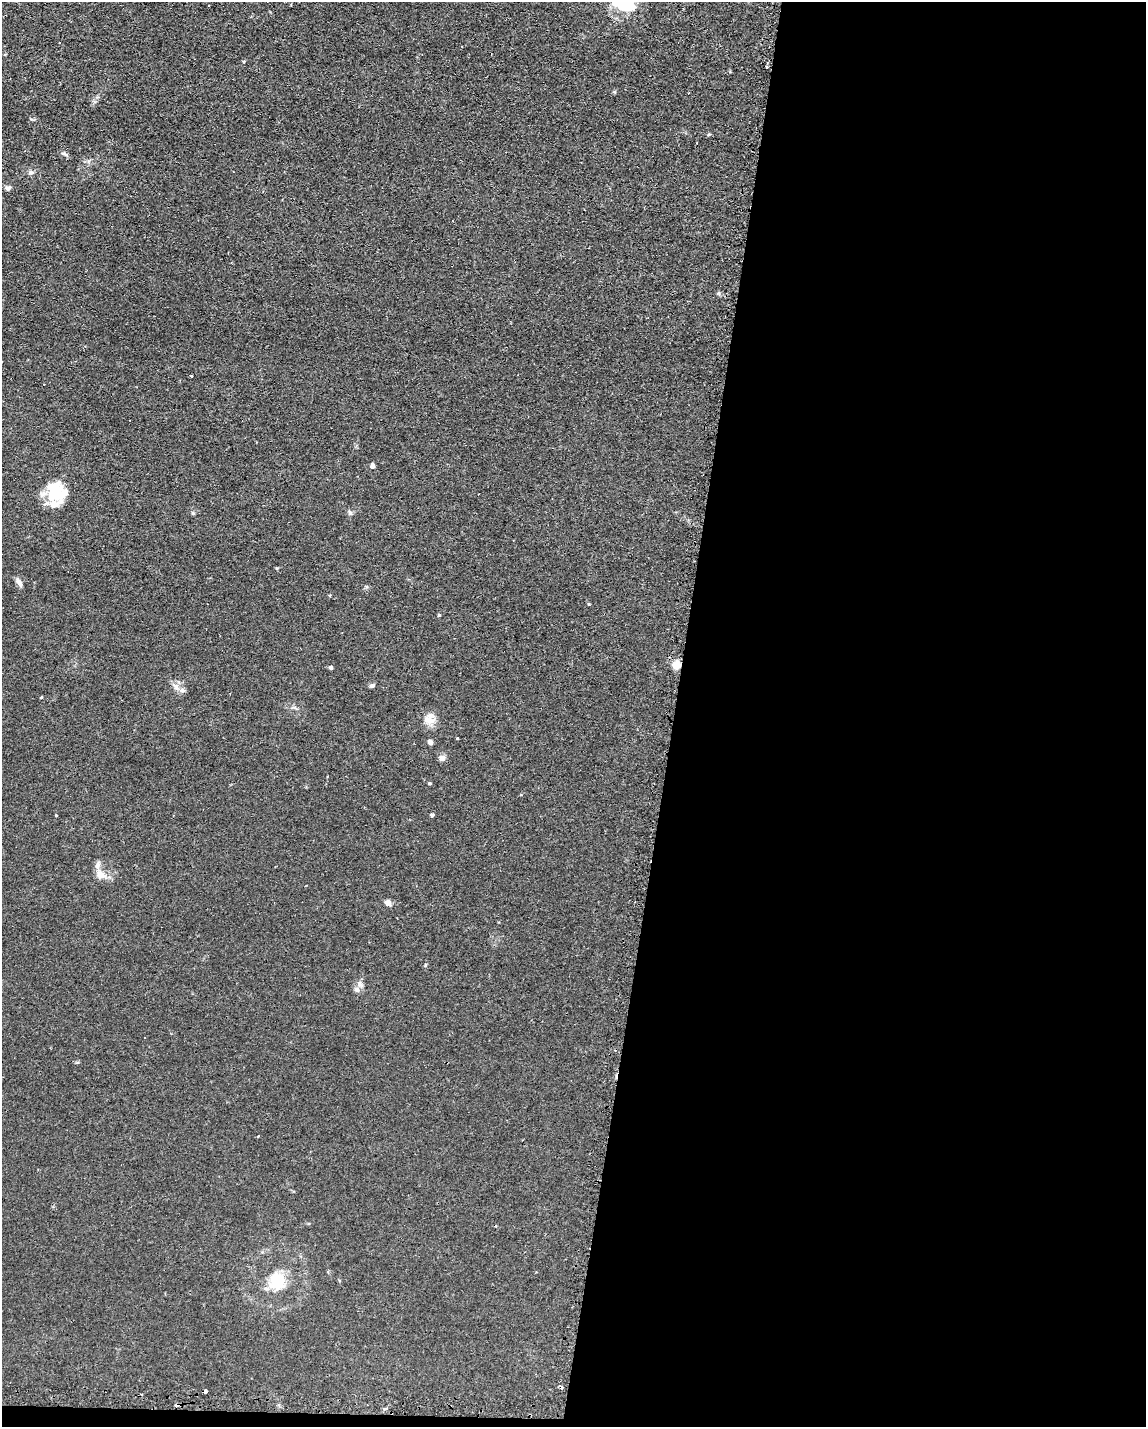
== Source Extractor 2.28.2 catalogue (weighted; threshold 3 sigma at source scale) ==
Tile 12 of 4 x 3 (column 4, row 3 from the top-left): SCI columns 3624-4767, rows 337-1761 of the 4785 x 4757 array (HDU 1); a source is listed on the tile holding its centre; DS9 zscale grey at full resolution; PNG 1148 x 1429 px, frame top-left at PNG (2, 2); no overlay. Shown black and unused: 42% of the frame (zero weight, under 2 of 3 exposures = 3% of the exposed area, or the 3 px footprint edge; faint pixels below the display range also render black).
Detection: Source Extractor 2.28.2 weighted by HDU 2 'WHT'; one run over the whole footprint, this tile lists its part. Background 0.0399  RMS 0.0053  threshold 0.0239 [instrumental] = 3 sigma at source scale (4.5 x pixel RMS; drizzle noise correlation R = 1.50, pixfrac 1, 0.05/0.05 arcsec/px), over >= 5 px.
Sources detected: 42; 2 inside a brighter object's white glare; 3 cosmic-ray / hot-pixel residue — not listed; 4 inside a brighter listed object's ellipse — not listed separately; the other 33 listed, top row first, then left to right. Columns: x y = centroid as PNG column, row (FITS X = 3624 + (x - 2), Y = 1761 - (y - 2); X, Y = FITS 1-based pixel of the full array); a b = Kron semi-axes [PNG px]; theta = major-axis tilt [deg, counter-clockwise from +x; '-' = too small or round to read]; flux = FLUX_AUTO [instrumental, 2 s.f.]
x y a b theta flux
624 4 26 15 -18 23
244 61 4 3 - 0.56
767 67 3 3 - 1.3
709 134 5 4 - 0.52
64 154 11 4 -25 1.2
31 172 8 5 -11 1.3
8 188 7 6 - 1.5
191 376 3 2 - 0.61
373 466 6 5 - 2
53 494 21 14 2 13
350 512 7 4 -2 0.97
19 582 11 5 -57 2.3
439 615 4 3 - 0.72
677 665 9 8 - 5
331 667 5 4 - 1.1
372 685 6 5 - 1.2
176 687 13 7 -56 2.9
41 697 4 3 - 0.61
429 719 17 15 87 5.3
457 738 3 3 - 0.79
430 742 6 5 - 1.4
442 758 9 7 -18 2.1
430 783 4 3 - 0.65
432 815 4 4 - 1.7
101 874 16 10 -38 4.6
388 903 9 6 -29 2
360 984 10 8 -48 2.2
258 1136 3 2 - 0.4
278 1280 7 7 - 46
266 1289 9 5 -9 1.6
560 1387 6 3 -35 0.99
205 1392 3 3 - 30
386 1409 5 4 - 1.5
Overlapping masked pixels (flux is a lower limit): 3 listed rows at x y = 677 665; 560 1387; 205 1392
Isophote crosses this tile's border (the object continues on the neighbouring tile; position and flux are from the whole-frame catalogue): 1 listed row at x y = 624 4
Unlisted compact peaks at least as high as the median listed source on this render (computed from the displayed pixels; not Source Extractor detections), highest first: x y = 193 513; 56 815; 589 604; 277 568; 31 119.